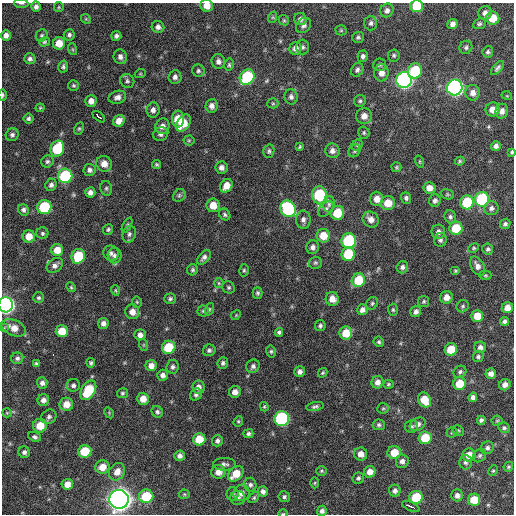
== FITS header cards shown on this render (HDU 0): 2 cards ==
NAXIS1  =                  512 / Axis length
NAXIS2  =                  512 / Axis length

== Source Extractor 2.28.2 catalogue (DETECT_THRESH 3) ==
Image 512 x 512 px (HDU 0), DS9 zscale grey, 1 PNG px = 1 image px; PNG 516 x 516 px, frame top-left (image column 1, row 512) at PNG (2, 3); each listed source drawn as its Kron ellipse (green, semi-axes under 4 px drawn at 4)
Background 1180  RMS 35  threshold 106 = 3 sigma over >= 5 px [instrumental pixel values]
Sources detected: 277; all 277 listed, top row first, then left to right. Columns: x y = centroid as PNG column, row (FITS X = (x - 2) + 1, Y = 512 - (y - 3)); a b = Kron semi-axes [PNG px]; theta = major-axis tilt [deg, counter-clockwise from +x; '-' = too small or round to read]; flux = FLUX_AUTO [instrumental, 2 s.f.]
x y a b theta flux
21 3 7 3 -4 3.4e+03
207 5 6 6 - 2.3e+04
417 6 6 6 - 7.3e+04
36 7 5 4 - 8.5e+03
59 7 5 4 - 3.0e+03
387 10 7 6 - 9.2e+03
485 13 7 6 - 1.2e+04
273 17 6 3 71 2.7e+03
493 18 6 6 - 4.5e+04
86 19 5 4 - 3.0e+03
300 19 6 6 - 7.1e+03
284 20 5 4 - 3.4e+03
371 23 7 6 - 6.8e+03
452 24 5 5 - 9.6e+03
479 24 6 5 - 4.8e+03
304 25 8 6 49 7.8e+03
158 27 6 6 - 1.0e+04
341 30 5 5 - 3.3e+03
6 35 5 5 - 1.0e+04
42 35 6 5 - 4.3e+03
69 35 5 5 - 5.9e+03
116 36 5 4 - 6.5e+03
358 37 6 5 - 4.6e+03
45 42 5 4 - 3.7e+03
59 43 6 6 - 3.0e+04
303 47 7 6 - 6.0e+03
466 47 7 6 - 5.8e+03
295 48 6 6 - 1.3e+04
72 49 6 4 -71 2.9e+03
488 52 6 5 - 5.1e+03
394 55 6 6 - 4.4e+03
363 56 6 5 - 6.8e+03
120 57 7 6 - 9.9e+03
30 59 5 5 - 6.8e+03
218 61 7 6 - 9.5e+03
229 65 6 4 77 4.1e+03
379 65 6 6 - 4.7e+03
63 66 6 5 - 5.2e+03
497 68 8 4 48 6.2e+03
357 70 7 6 - 6.8e+03
198 71 6 6 - 5.1e+03
415 71 8 7 - 1.2e+05
381 73 8 7 - 1.7e+04
140 74 5 3 - 2.2e+03
175 77 7 6 - 8.9e+03
247 77 8 7 - 1.8e+05
404 80 8 8 - 8.0e+05
127 81 7 6 - 5.8e+03
73 85 5 5 - 4.1e+03
455 88 8 7 - 7.6e+05
473 93 8 7 - 1.5e+04
3 95 5 3 - 3.8e+03
507 96 5 3 - 2.0e+03
117 97 9 6 15 1.1e+04
291 97 7 6 - 7.4e+03
91 101 6 5 - 1.5e+04
360 101 6 6 - 4.7e+03
273 103 5 5 - 3.3e+03
212 106 7 6 - 1.1e+04
40 108 4 4 - 2.7e+03
493 109 7 7 - 2.1e+04
153 110 7 6 - 9.9e+03
502 111 7 6 - 1.3e+04
364 116 8 8 - 1.8e+04
99 117 7 3 -40 1.9e+04
29 119 5 5 - 5.0e+03
178 119 8 6 88 5.1e+04
119 121 6 5 - 2.0e+04
183 123 9 6 57 3.9e+04
162 126 8 7 - 1.2e+04
79 128 6 4 62 3.5e+03
364 133 6 5 - 4.0e+03
161 134 8 6 24 7.5e+03
12 135 7 6 - 6.3e+03
189 140 5 5 - 3.5e+03
357 145 6 5 - 3.4e+03
496 146 5 5 - 8.9e+03
300 147 4 3 - 3.0e+03
57 149 8 6 66 1.0e+05
269 151 7 5 75 4.8e+03
332 151 7 7 - 1.2e+04
355 151 7 5 56 4.4e+03
512 152 4 3 - 3.4e+03
47 161 6 6 - 5.6e+03
419 161 6 3 -72 2.2e+03
460 161 5 4 - 3.1e+03
104 164 8 7 - 1.9e+04
156 165 5 4 - 3.5e+03
396 167 5 5 - 3.5e+03
221 168 6 6 - 1.1e+04
90 170 6 6 - 7.5e+03
65 176 7 7 - 1.6e+05
51 185 6 5 - 7.5e+03
226 186 7 5 57 2.7e+04
106 188 7 5 -78 5.0e+03
429 188 6 5 - 1.8e+04
90 192 5 5 - 9.7e+03
447 194 7 5 -17 3.1e+03
179 195 7 5 46 4.8e+03
319 195 9 7 -83 1.6e+05
406 198 5 5 - 5.9e+03
377 199 7 6 - 2.0e+04
482 199 7 7 - 2.3e+05
435 200 6 5 - 6.9e+03
467 202 7 6 - 9.4e+04
388 203 7 7 - 3.7e+04
329 204 8 6 89 7.1e+03
213 205 7 6 - 3.1e+04
44 207 7 7 - 1.3e+05
491 208 7 7 - 7.9e+03
288 209 8 7 - 2.2e+05
326 209 9 6 42 7.6e+03
23 210 6 5 - 6.1e+03
337 213 7 6 - 6.2e+04
225 215 6 5 - 4.8e+03
450 217 6 6 - 5.6e+03
371 219 8 7 - 1.5e+04
303 220 9 7 -84 9.6e+03
505 224 5 5 - 5.3e+03
127 225 8 3 64 3.5e+03
456 228 6 6 - 6.5e+04
108 229 5 4 - 3.8e+03
438 232 7 6 - 9.1e+03
42 233 6 6 - 4.6e+03
129 234 8 6 72 7.1e+03
29 236 6 6 - 2.9e+04
323 236 7 6 - 4.0e+04
440 240 7 6 - 6.9e+03
349 241 7 7 - 2.4e+05
313 247 7 6 - 8.7e+03
474 248 5 4 - 2.9e+03
488 249 5 5 - 5.0e+03
57 250 6 6 - 2.8e+04
111 253 8 7 - 7.1e+03
348 254 7 6 - 9.6e+04
78 256 7 6 - 9.8e+04
114 256 8 7 - 7.9e+03
204 257 8 5 49 8.1e+03
315 263 7 6 - 4.8e+03
55 265 9 6 35 1.0e+04
477 266 10 6 -61 1.1e+04
402 267 6 6 - 6.6e+03
193 270 5 5 - 4.7e+03
244 270 6 5 - 3.9e+03
455 271 5 4 - 3.1e+03
485 275 6 4 1 3.0e+03
358 280 7 6 - 7.0e+04
219 283 5 4 - 2.9e+03
71 287 5 4 - 3.2e+03
228 287 6 6 - 4.4e+03
115 290 5 3 - 2.6e+03
258 293 6 5 - 4.6e+03
446 297 6 6 - 1.7e+04
39 298 5 5 - 4.2e+03
170 299 6 5 - 5.1e+03
332 299 7 6 - 1.8e+04
424 301 5 5 - 4.1e+03
137 302 5 5 - 3.3e+03
372 303 6 5 - 4.3e+03
6 305 7 7 - 8.5e+05
463 306 6 6 - 4.7e+03
507 308 5 5 - 1.8e+04
209 309 6 4 71 3.3e+03
362 310 5 5 - 1.0e+04
393 310 6 5 - 3.8e+03
203 311 5 5 - 4.3e+03
132 312 7 7 - 1.8e+04
416 312 6 5 - 8.3e+03
236 315 5 4 - 2.6e+03
477 316 6 6 - 3.4e+04
505 321 4 4 - 6.5e+03
103 323 5 5 - 1.0e+04
320 326 5 5 - 5.3e+03
4 328 3 2 - 1.2e+04
13 328 13 7 -22 2.7e+04
62 331 6 6 - 4.0e+04
279 332 4 4 - 4.8e+03
346 333 6 6 - 4.6e+04
140 335 5 5 - 1.2e+04
379 342 5 5 - 4.2e+03
144 345 6 4 -72 2.7e+03
169 347 7 6 - 7.8e+04
480 347 6 5 - 9.0e+03
209 350 6 5 - 5.9e+03
451 350 6 6 - 5.7e+04
271 351 6 4 -76 4.0e+03
478 357 5 5 - 5.2e+03
17 358 6 6 - 6.7e+03
91 363 4 4 - 3.7e+03
223 363 6 5 - 5.8e+03
36 364 4 4 - 4.7e+03
151 366 5 5 - 1.5e+04
253 366 7 6 - 7.7e+03
173 367 7 6 - 7.1e+03
300 372 5 5 - 1.0e+04
460 372 7 5 35 5.4e+03
323 373 5 3 - 3.2e+03
491 374 5 5 - 1.2e+04
163 375 5 5 - 9.1e+03
377 382 6 6 - 1.3e+04
42 383 6 5 - 9.1e+03
388 384 5 4 - 3.0e+03
460 384 6 6 - 4.9e+04
73 385 6 6 - 6.7e+03
505 385 6 5 - 1.3e+04
199 387 6 6 - 1.1e+04
88 390 11 7 59 1.0e+05
235 392 6 5 - 1.5e+04
122 393 5 5 - 4.2e+03
196 395 6 5 - 6.0e+03
473 397 5 4 - 7.8e+03
143 399 6 6 - 2.3e+04
43 400 6 5 - 1.1e+04
424 400 8 6 -62 4.5e+04
66 404 6 6 - 2.7e+04
264 407 5 4 - 2.9e+03
315 407 9 4 11 5.8e+03
383 408 5 5 - 3.4e+03
157 412 6 5 - 5.4e+03
7 413 5 4 - 2.6e+03
109 413 6 4 -58 2.4e+03
49 417 8 7 - 7.5e+03
282 419 7 7 - 3.3e+05
481 420 4 4 - 6.2e+03
238 421 5 4 - 3.4e+03
497 421 5 5 - 3.0e+03
418 424 8 6 30 1.1e+04
379 425 6 5 - 5.1e+03
40 426 7 7 - 4.4e+04
411 426 6 6 - 4.9e+03
504 428 6 5 - 4.9e+03
458 431 6 5 - 3.5e+03
452 432 5 5 - 3.5e+03
248 434 5 4 - 5.4e+03
34 437 6 4 -22 5.6e+03
425 438 6 6 - 6.7e+04
199 439 6 6 - 4.8e+04
217 441 6 5 - 7.0e+03
487 448 6 6 - 6.8e+03
85 451 6 6 - 7.8e+04
24 452 6 5 - 6.5e+03
394 453 7 6 - 4.4e+04
361 454 6 6 - 1.8e+04
469 455 6 6 - 2.6e+04
180 456 5 5 - 1.0e+04
480 456 7 6 - 4.9e+03
402 461 7 6 - 1.0e+04
465 462 7 6 - 6.7e+03
224 464 11 6 0 8.0e+03
102 467 7 6 - 2.7e+04
508 467 5 4 - 3.3e+03
321 471 5 5 - 3.9e+03
493 471 5 4 - 3.1e+03
117 472 9 7 54 2.0e+04
218 472 7 7 - 2.2e+04
370 472 6 5 - 1.9e+04
236 474 9 6 43 4.2e+04
358 478 6 5 - 4.9e+03
315 483 5 3 - 2.4e+03
67 484 6 5 - 2.0e+04
250 485 7 6 - 7.0e+03
263 491 5 5 - 8.6e+03
395 491 6 5 - 8.4e+03
241 493 8 8 - 1.4e+04
184 494 5 5 - 3.4e+03
233 494 6 6 - 5.2e+03
457 495 6 6 - 9.6e+03
146 496 7 6 - 8.4e+04
284 497 6 5 - 5.4e+03
416 497 6 6 - 9.0e+04
238 498 7 7 - 7.6e+03
254 498 6 4 49 3.7e+03
119 499 9 9 - 2.4e+06
474 500 6 6 - 4.6e+04
411 506 9 2 -25 1.4e+04
322 511 5 5 - 7.5e+03
283 514 5 3 - 2.1e+03
At the frame edge (FLAGS 8, measured only in part): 7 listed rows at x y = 21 3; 207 5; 417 6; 3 95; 512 152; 6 305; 283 514